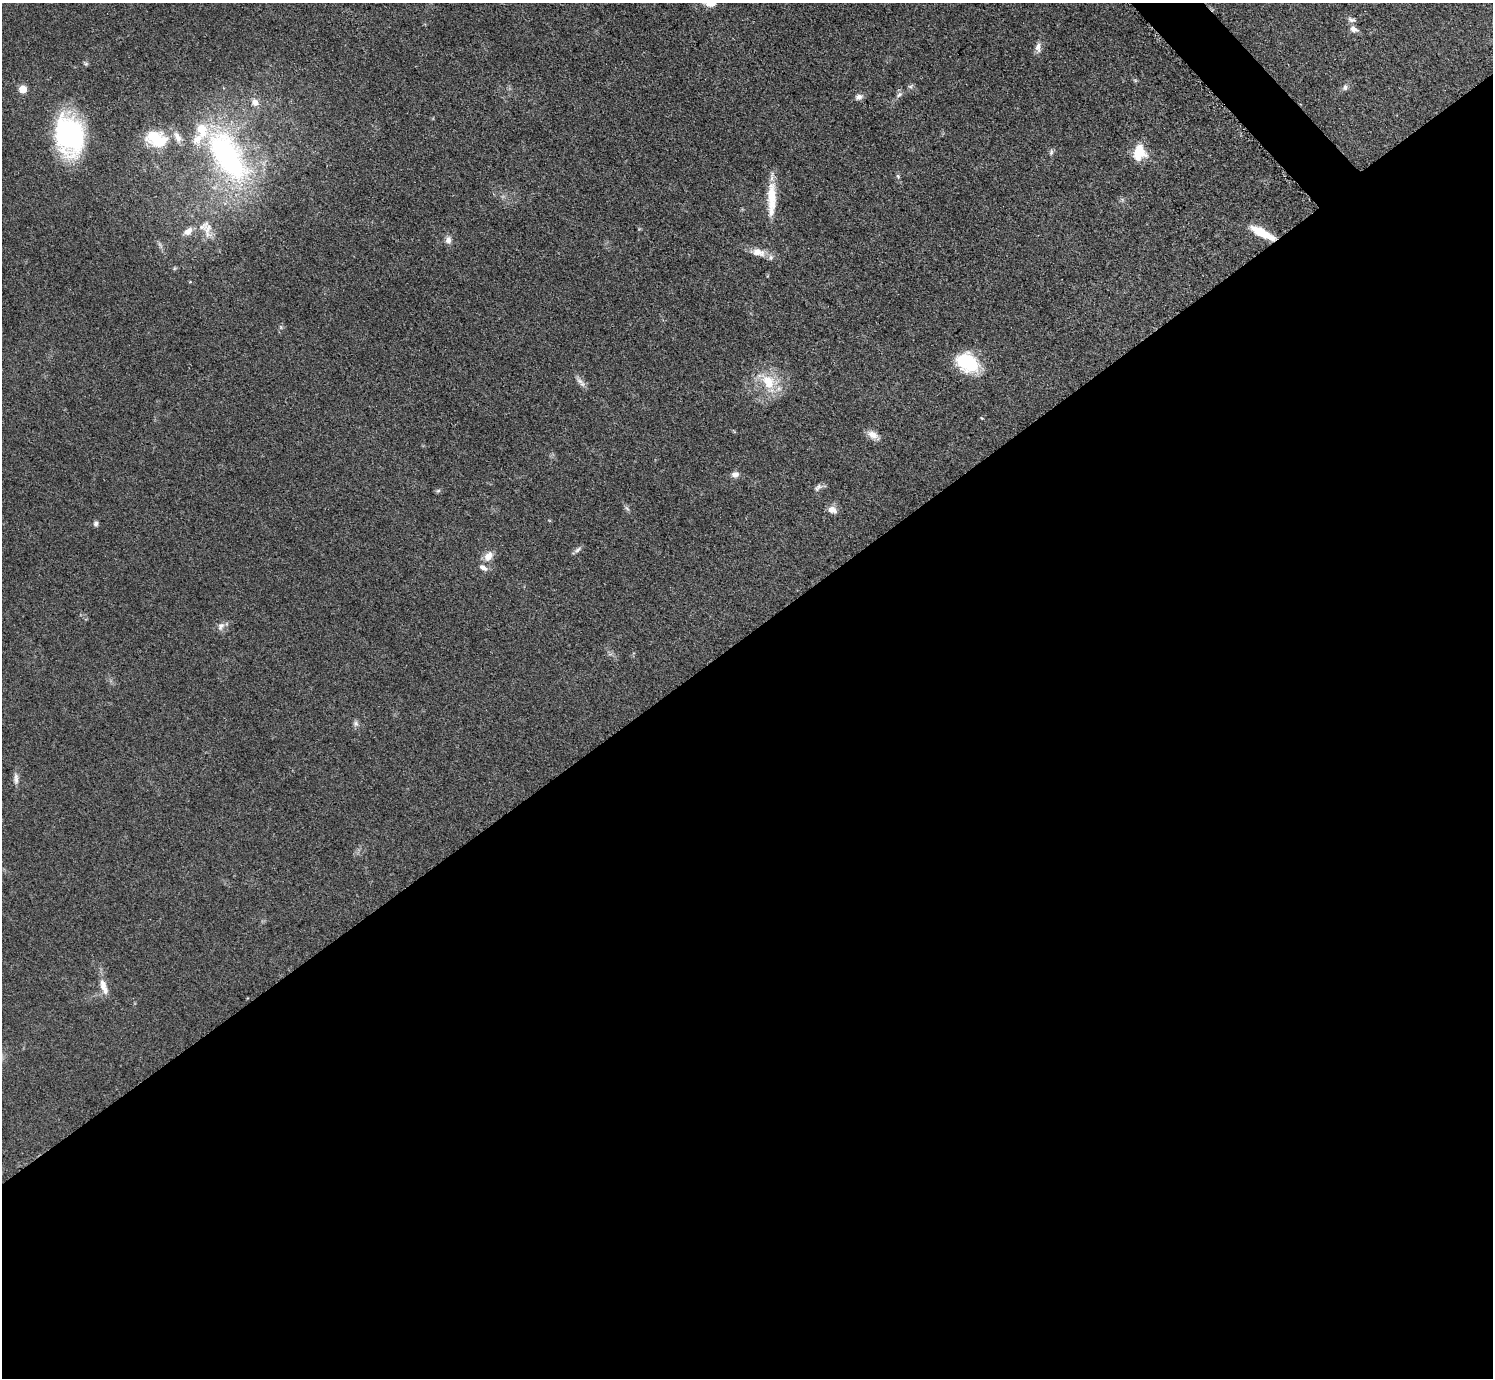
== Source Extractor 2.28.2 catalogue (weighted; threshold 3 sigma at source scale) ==
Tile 15 of 4 x 4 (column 3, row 4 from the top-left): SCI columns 2989-4479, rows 306-1681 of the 5971 x 5968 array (HDU 1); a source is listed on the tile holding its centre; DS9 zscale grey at full resolution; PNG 1495 x 1380 px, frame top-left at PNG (2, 3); no overlay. Shown black and unused: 55% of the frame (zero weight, under 3 of 5 exposures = <1% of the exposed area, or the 3 px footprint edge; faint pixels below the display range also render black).
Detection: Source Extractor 2.28.2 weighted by HDU 2 'WHT'; one run over the whole footprint, this tile lists its part. Background 0.0501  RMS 0.0052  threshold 0.0233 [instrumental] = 3 sigma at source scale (4.5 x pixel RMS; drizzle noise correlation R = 1.50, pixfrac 1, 0.05/0.05 arcsec/px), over >= 5 px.
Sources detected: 44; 5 inside a brighter listed object's ellipse — not listed separately; the other 39 listed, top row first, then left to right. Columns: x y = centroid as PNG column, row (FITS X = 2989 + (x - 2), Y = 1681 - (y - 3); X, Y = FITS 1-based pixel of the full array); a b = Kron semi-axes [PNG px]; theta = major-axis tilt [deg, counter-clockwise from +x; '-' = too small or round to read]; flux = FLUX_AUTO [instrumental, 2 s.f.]
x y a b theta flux
710 3 15 8 -8 6.5
1352 20 12 6 -12 1.6
1354 29 11 8 -26 2.7
1038 47 12 7 -89 3
86 64 7 5 -17 0.85
910 86 8 4 33 1
1345 87 8 7 - 1.8
23 89 5 5 - 13
899 95 10 6 38 1.7
859 97 10 7 16 2.1
255 102 10 9 - 3.8
69 135 29 21 -78 120
157 139 30 20 -17 20
1051 152 9 5 75 1.2
1139 152 20 15 86 11
228 156 82 39 -58 130
898 176 7 5 -68 0.97
771 195 37 12 87 14
208 230 27 12 -89 8.3
188 231 12 8 36 4.2
1262 233 28 8 -28 13
448 240 9 7 85 2.6
758 252 21 10 -13 6
967 363 26 19 -30 25
580 381 12 6 -36 2.4
768 381 31 17 -41 17
873 435 17 9 -29 4.3
735 474 10 8 11 2.6
818 487 12 7 41 1.9
438 491 6 4 2 0.83
627 508 10 4 -56 1.2
832 510 12 8 -20 3.7
96 523 7 6 - 1.4
577 550 12 6 39 1.6
488 556 13 9 50 4.9
221 626 12 8 61 2.6
356 724 8 7 - 1.7
16 779 17 6 90 2.6
104 987 23 8 -71 6
Overlapping masked pixels (flux is a lower limit): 1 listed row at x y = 1262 233
Isophote crosses this tile's border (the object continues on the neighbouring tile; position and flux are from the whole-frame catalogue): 1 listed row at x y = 710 3